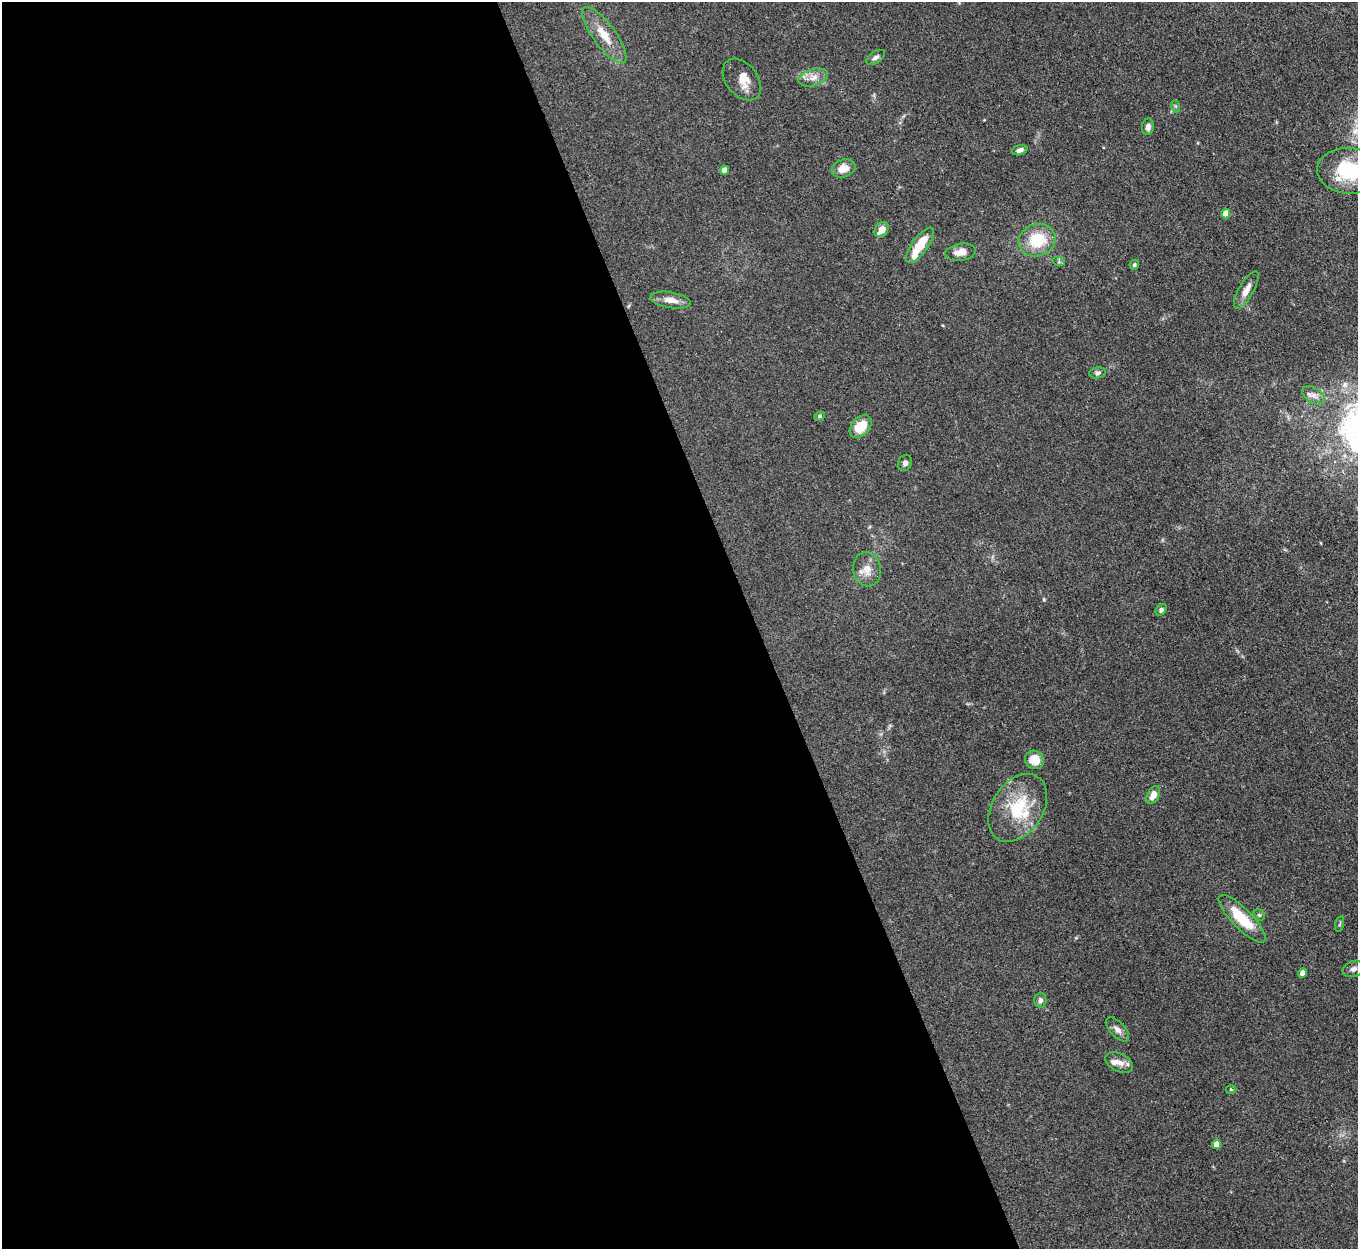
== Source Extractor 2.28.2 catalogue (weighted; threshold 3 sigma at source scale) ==
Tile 9 of 4 x 4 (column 1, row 3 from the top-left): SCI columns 2-1357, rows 1523-2769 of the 5427 x 5413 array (HDU 1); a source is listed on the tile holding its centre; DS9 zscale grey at full resolution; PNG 1360 x 1251 px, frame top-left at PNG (2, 2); each listed source drawn as its Kron ellipse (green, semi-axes under 4 px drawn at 4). Shown black and unused: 56% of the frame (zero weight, under 3 of 4 exposures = <1% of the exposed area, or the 3 px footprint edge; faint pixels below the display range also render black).
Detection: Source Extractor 2.28.2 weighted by HDU 2 'WHT'; one run over the whole footprint, this tile lists its part. Background 0.107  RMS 0.0065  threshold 0.0295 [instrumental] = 3 sigma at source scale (4.5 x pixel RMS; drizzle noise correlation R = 1.50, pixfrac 1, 0.05/0.05 arcsec/px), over >= 5 px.
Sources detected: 43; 4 inside a brighter listed object's ellipse — not listed separately; the other 39 listed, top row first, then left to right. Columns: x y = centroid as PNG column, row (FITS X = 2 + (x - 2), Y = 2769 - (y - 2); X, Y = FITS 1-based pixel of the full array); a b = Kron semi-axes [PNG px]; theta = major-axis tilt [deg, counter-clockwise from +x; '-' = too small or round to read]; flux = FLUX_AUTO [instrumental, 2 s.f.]
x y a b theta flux
604 35 34 11 -54 13
876 57 10 5 34 2.1
813 77 15 8 16 5.1
742 80 23 15 -51 8.3
1175 106 6 4 -70 0.91
1148 127 8 6 85 2.9
1020 150 8 5 16 2.6
844 168 12 8 17 7.3
724 170 4 4 - 5.5
1349 171 31 23 -4 36
1226 214 5 4 - 8.9
882 230 8 6 50 6.3
1037 240 19 16 19 22
920 245 21 8 54 15
960 252 15 8 9 5.6
1059 262 6 4 -19 0.95
1134 265 5 4 - 1.1
1246 290 21 7 60 5.7
670 300 20 8 -9 5.8
1098 373 8 5 9 1.6
1313 395 12 7 -33 3.4
819 416 5 4 - 0.95
861 426 13 9 46 14
905 463 8 6 64 2.2
867 569 17 14 -79 8
1161 610 6 5 - 1.7
1034 760 10 9 - 10
1153 795 9 6 62 5.5
1018 808 37 25 57 33
1259 915 6 5 - 0.97
1242 919 32 10 -45 22
1340 924 8 3 76 0.71
1353 969 11 7 21 2.8
1302 973 4 4 - 5.1
1040 1000 7 6 - 2.1
1117 1029 15 7 -46 3.6
1119 1063 15 8 -25 5.5
1231 1089 5 3 - 0.59
1217 1144 5 4 - 9.4
Isophote crosses this tile's border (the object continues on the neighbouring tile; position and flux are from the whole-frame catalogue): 1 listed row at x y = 1349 171